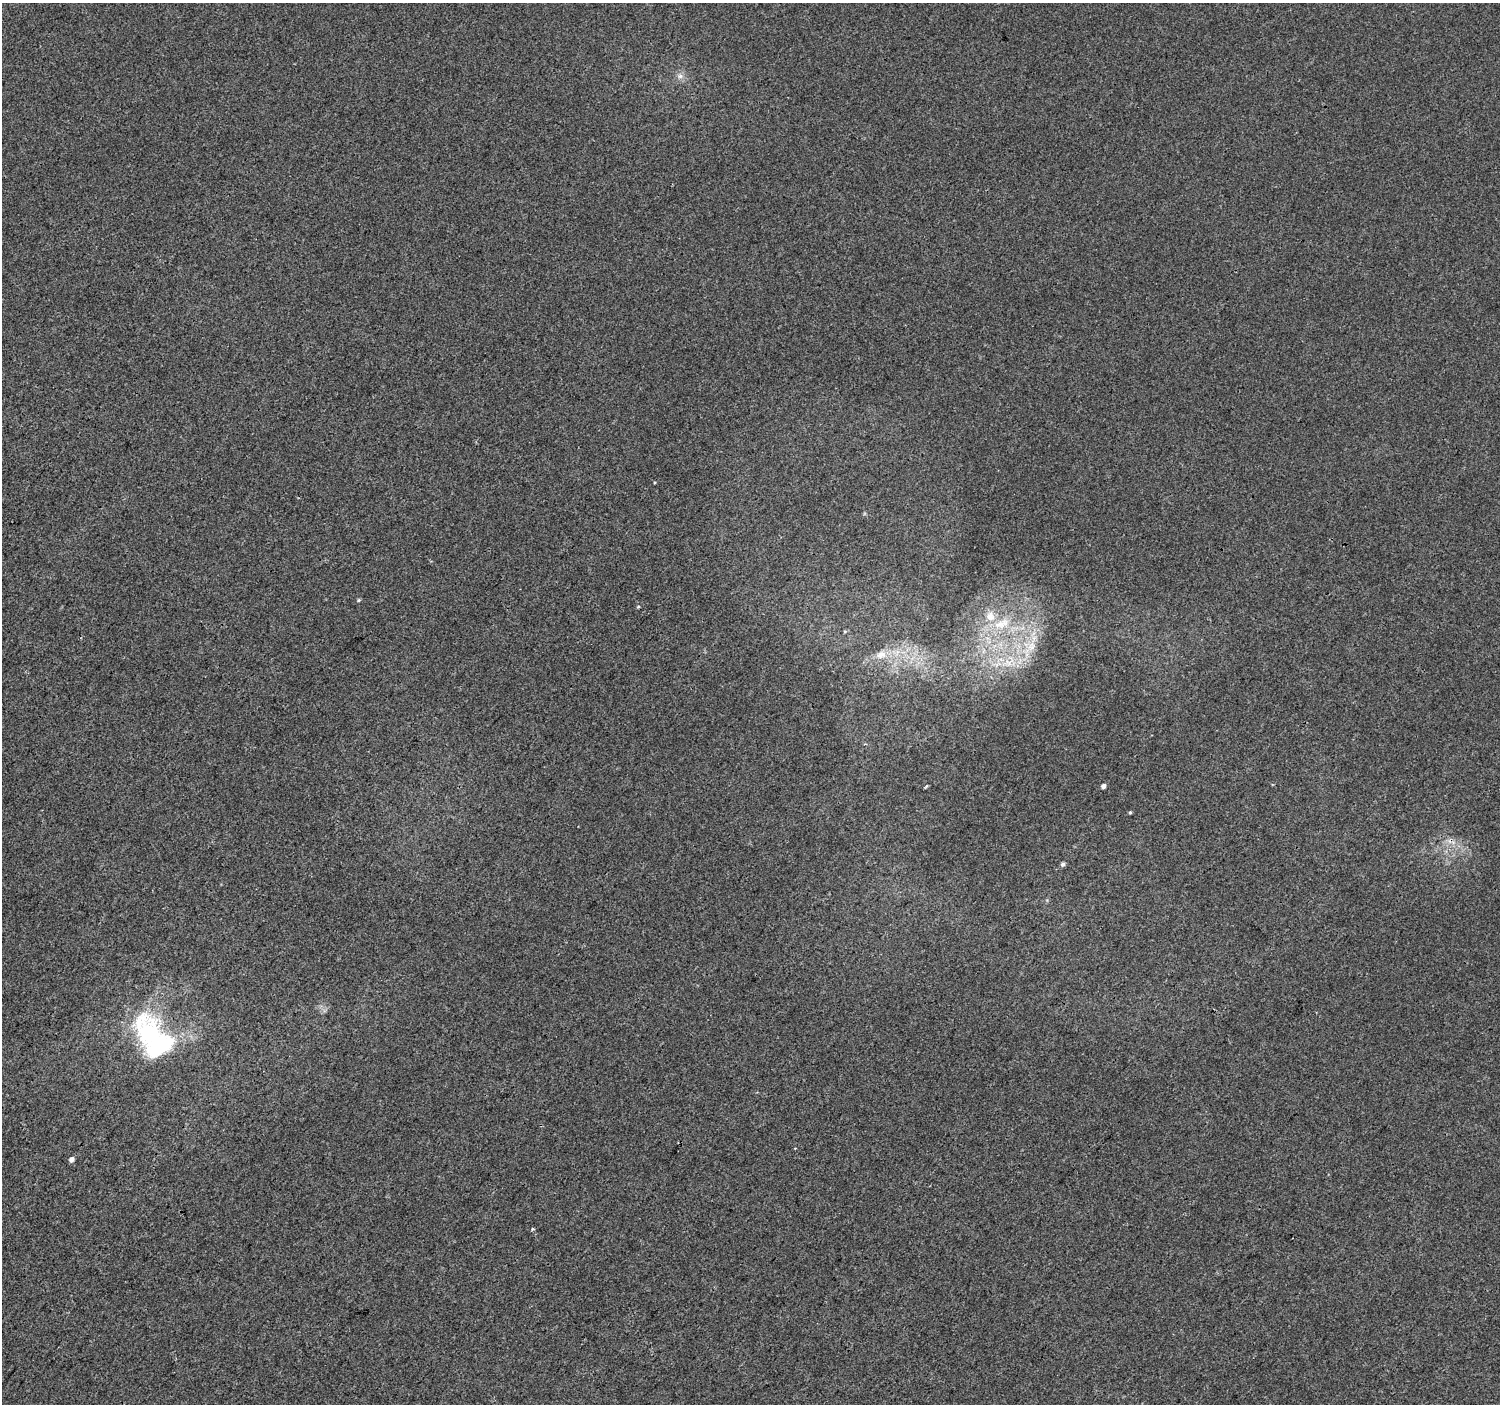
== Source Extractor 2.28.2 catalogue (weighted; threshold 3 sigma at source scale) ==
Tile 7 of 4 x 4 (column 3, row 2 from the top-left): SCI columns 3003-4500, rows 3045-4446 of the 5998 x 6023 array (HDU 1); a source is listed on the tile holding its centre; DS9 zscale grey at full resolution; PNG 1502 x 1406 px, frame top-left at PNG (2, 3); no overlay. Shown black and unused: <1% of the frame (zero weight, under 3 of 4 exposures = <1% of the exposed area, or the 3 px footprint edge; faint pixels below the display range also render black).
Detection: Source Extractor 2.28.2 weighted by HDU 2 'WHT'; one run over the whole footprint, this tile lists its part. Background -4.84e-04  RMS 0.0034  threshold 0.0153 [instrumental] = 3 sigma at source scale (4.5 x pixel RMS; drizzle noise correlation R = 1.50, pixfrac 1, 0.0396/0.0396 arcsec/px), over >= 5 px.
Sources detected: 16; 2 inside a brighter listed object's ellipse — not listed separately; the other 14 listed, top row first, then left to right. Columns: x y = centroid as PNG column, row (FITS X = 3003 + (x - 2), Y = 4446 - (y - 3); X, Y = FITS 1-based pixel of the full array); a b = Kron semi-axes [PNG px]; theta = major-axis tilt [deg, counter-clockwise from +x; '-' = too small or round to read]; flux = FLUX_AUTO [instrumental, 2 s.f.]
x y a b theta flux
680 76 8 6 1 1.3
358 600 5 4 - 0.44
638 606 5 3 - 0.41
1002 624 27 12 21 9.6
845 631 5 3 - 0.39
1031 646 15 12 56 5.2
881 654 14 11 17 3.7
1010 662 16 6 45 3.3
1104 786 5 4 - 1.3
1130 812 4 3 - 0.4
1063 864 4 4 - 0.9
148 1034 58 37 -74 39
71 1159 5 5 - 1.3
533 1229 4 3 - 0.61